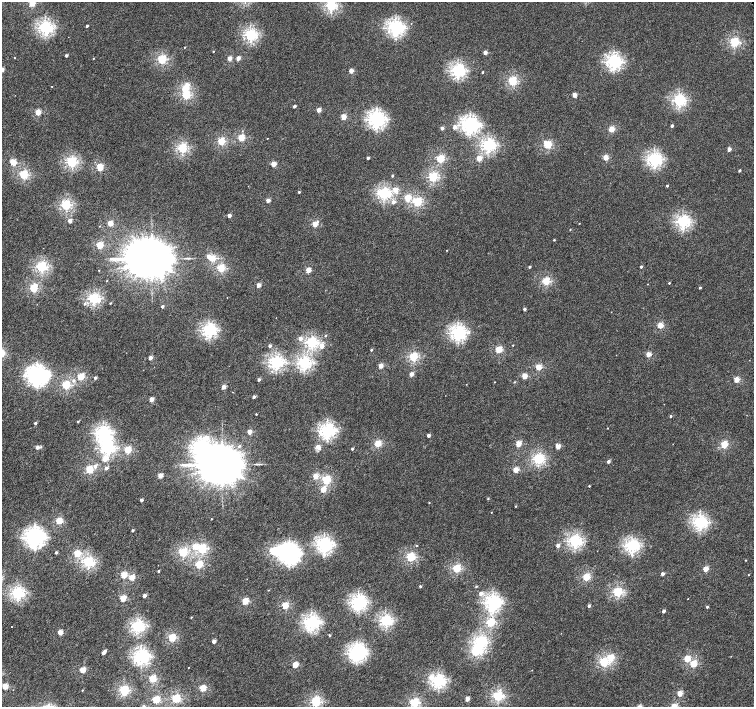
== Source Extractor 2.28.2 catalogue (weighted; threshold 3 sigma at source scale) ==
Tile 7 of 4 x 4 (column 3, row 2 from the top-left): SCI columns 3030-4532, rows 3070-4479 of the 6052 x 6055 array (HDU 1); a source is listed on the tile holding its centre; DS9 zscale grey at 2 x 2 block average (1 PNG px = mean of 2 x 2 image px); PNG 756 x 709 px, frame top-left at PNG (2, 2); no overlay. Shown black and unused: <1% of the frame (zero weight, under 4 of 8 exposures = <1% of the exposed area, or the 3 px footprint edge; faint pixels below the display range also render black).
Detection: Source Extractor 2.28.2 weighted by HDU 2 'WHT'; one run over the whole footprint, this tile lists its part. Background 4.05e-04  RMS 0.0014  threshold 0.00554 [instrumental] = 3 sigma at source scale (4.09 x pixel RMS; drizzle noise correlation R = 1.36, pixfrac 0.8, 0.0396/0.0396 arcsec/px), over >= 5 px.
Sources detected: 253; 5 inside a brighter object's white glare — not listed; the other 248 listed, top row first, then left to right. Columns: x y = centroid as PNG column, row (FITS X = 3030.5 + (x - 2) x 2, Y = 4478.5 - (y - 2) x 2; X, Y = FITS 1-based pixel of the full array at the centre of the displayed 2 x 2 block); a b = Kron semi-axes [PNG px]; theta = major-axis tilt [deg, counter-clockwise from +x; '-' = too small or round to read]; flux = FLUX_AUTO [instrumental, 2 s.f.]
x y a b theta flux
32 3 3 2 - 7.9
331 5 3 3 - 29
87 26 2 2 - 0.54
45 28 4 3 - 46
395 28 4 4 - 60
250 35 3 3 - 34
734 42 3 3 - 20
185 47 2 2 - 0.13
213 51 2 2 - 0.22
485 52 2 2 - 2.1
66 55 2 2 - 0.64
14 58 2 2 - 0.11
93 58 2 2 - 0.14
230 58 2 2 - 2.8
238 58 2 2 - 2.4
162 59 3 3 - 18
614 61 4 4 - 49
2 69 2 2 - 3.3
458 70 4 3 - 44
351 71 2 2 - 3.3
482 72 2 2 - 0.27
512 81 3 3 - 18
187 85 2 2 - 2.4
52 86 2 2 - 0.11
185 88 3 3 - 6.4
186 95 3 3 - 15
575 95 2 2 - 3.5
679 100 3 3 - 37
294 106 2 2 - 0.91
319 110 2 2 - 3.2
38 112 2 2 - 6.6
343 117 2 2 - 4.8
376 119 4 4 - 68
470 125 4 4 - 65
672 126 2 2 - 0.66
455 127 3 2 - 1.7
442 128 2 2 - 1.4
611 129 3 2 - 7.1
241 137 3 2 - 9.5
267 138 2 2 - 0.12
221 141 3 3 - 13
488 145 4 3 - 39
547 145 3 3 - 14
182 148 3 3 - 24
729 149 2 2 - 2.5
605 157 3 2 - 5.2
368 158 2 2 - 0.76
479 158 3 2 - 5.2
440 159 3 3 - 13
654 159 4 4 - 46
13 162 3 3 - 7.7
72 162 3 3 - 26
273 164 2 2 - 4.6
100 167 3 3 - 10
739 170 2 2 - 0.64
24 175 3 3 - 19
392 176 2 2 - 0.51
433 177 3 3 - 22
667 186 2 2 - 0.39
396 189 3 2 - 3.4
299 192 2 2 - 0.41
384 193 4 3 - 34
407 198 3 3 - 7.2
268 200 2 2 - 2.6
393 202 3 3 - 1.1
417 202 3 3 - 19
66 205 3 3 - 25
229 215 2 2 - 2
70 221 2 2 - 2.1
683 222 4 3 - 41
110 223 2 2 - 5.6
315 224 2 2 - 6
99 226 2 2 - 0.12
570 229 2 2 - 0.14
554 240 2 2 - 0.23
100 245 3 3 - 10
447 250 2 2 - 0.12
208 256 2 2 - 1.7
151 258 11 10 - 1600
212 258 3 3 - 8.3
41 267 3 3 - 28
530 267 2 2 - 0.53
641 267 2 2 - 0.51
221 268 3 3 - 14
99 270 2 2 - 0.11
308 270 2 2 - 5.6
107 281 2 2 - 0.14
546 281 3 3 - 14
669 283 2 2 - 0.27
258 285 2 2 - 3.1
33 288 3 3 - 16
700 288 2 2 - 0.42
93 298 3 3 - 30
110 303 2 2 - 0.23
85 304 3 3 - 0.4
162 307 2 2 - 0.8
524 309 2 2 - 0.71
660 325 3 2 - 7.4
209 330 4 3 - 44
458 333 4 4 - 52
325 335 2 2 - 0.39
300 338 3 3 - 1.3
311 342 3 3 - 30
513 345 2 2 - 0.16
270 346 2 2 - 0.93
322 346 3 2 - 3.2
499 349 3 3 - 9.6
371 350 2 2 - 0.43
648 354 3 2 - 4.4
413 357 3 3 - 18
150 358 2 2 - 2.5
276 362 4 3 - 44
304 363 3 3 - 39
381 366 2 2 - 3.6
538 367 3 3 - 7.6
411 374 2 2 - 2.7
37 375 5 5 - 100
524 376 3 2 - 5
81 377 3 3 - 11
95 378 2 2 - 0.8
736 379 3 2 - 5.8
73 380 3 3 - 0.54
259 380 2 2 - 0.78
495 382 2 2 - 0.099
514 382 3 2 - 0.2
66 385 3 3 - 16
224 387 2 2 - 2.6
254 397 2 2 - 0.96
151 399 2 2 - 3.4
256 414 2 2 - 0.2
671 416 2 2 - 0.39
78 421 2 2 - 0.37
35 423 2 2 - 0.59
608 428 2 2 - 0.12
327 431 4 4 - 52
249 432 2 2 - 3.1
103 433 4 4 - 49
428 435 2 2 - 1.3
207 438 3 3 - 2.2
378 443 3 3 - 9.7
518 444 3 2 - 6
724 444 3 3 - 10
239 446 3 3 - 0.42
558 446 3 2 - 3.8
37 447 2 2 - 1.7
41 447 3 3 - 0.29
318 447 8 5 -56 1.1
107 448 4 4 - 39
352 449 2 2 - 0.49
128 450 3 3 - 11
105 459 3 3 - 3.3
538 459 3 3 - 28
608 462 2 2 - 0.99
222 464 11 10 - 1500
95 466 3 3 - 0.97
106 468 2 2 - 1.1
89 469 3 3 - 12
516 470 3 2 - 5.4
160 476 2 2 - 3.8
315 476 2 2 - 4.5
326 480 3 3 - 15
589 486 2 2 - 0.2
323 490 3 2 - 5.1
488 499 2 2 - 0.22
141 500 2 2 - 1.1
429 502 2 2 - 0.15
515 506 2 2 - 0.19
491 512 2 2 - 0.086
211 519 2 2 - 0.15
59 521 3 3 - 8.9
700 522 4 3 - 45
132 530 2 2 - 0.71
35 537 5 5 - 100
575 541 3 3 - 38
324 545 4 4 - 55
417 545 2 2 - 0.18
558 545 2 2 - 1.5
632 545 4 3 - 43
195 546 3 3 - 3.9
202 548 3 3 - 20
56 552 2 2 - 0.5
183 552 3 3 - 18
77 553 3 3 - 8.7
289 554 7 6 - 120
410 557 3 3 - 16
745 560 2 2 - 0.14
88 562 3 3 - 29
199 565 3 3 - 12
457 568 3 3 - 15
706 569 3 2 - 5.1
158 571 2 2 - 0.38
662 574 2 2 - 1.6
124 575 3 3 - 8.7
132 577 3 2 - 5
586 577 3 3 - 12
420 586 2 2 - 0.42
476 586 2 2 - 0.27
617 592 3 3 - 22
17 593 3 3 - 37
481 593 3 3 - 1.2
144 596 2 2 - 1.9
123 598 3 2 - 7.9
245 601 3 3 - 9.2
358 602 4 4 - 52
493 602 4 4 - 58
285 605 3 3 - 9.3
589 606 2 2 - 0.94
707 607 2 2 - 0.46
664 611 2 2 - 1.2
191 617 2 2 - 0.17
386 620 3 3 - 34
311 622 4 4 - 54
490 622 3 3 - 18
137 626 3 3 - 36
60 632 2 2 - 4.2
329 635 2 2 - 0.31
172 638 3 3 - 14
214 641 2 2 - 2
480 641 4 3 - 34
105 651 2 2 - 0.61
476 651 4 3 - 20
103 653 2 2 - 1.4
357 653 4 4 - 54
141 656 4 4 - 55
611 657 3 3 - 9.3
687 658 3 3 - 7.1
603 662 3 3 - 17
693 664 3 3 - 8.3
295 665 3 2 - 6.9
82 670 3 2 - 6.6
532 670 2 2 - 0.089
431 677 3 3 - 1.8
152 679 3 3 - 13
438 681 4 3 - 42
5 686 2 2 - 6.2
203 688 3 3 - 9.8
82 690 2 2 - 0.18
124 690 3 3 - 19
680 693 3 2 - 5.5
498 696 3 3 - 25
176 698 3 3 - 18
316 698 4 3 - 1.4
467 699 2 2 - 2.9
156 700 3 3 - 13
316 702 3 3 - 23
414 703 3 3 - 20
144 706 3 3 - 0.29
674 706 3 3 - 7.2
Isophote crosses this tile's border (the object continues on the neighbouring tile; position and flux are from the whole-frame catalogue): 4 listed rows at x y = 32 3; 331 5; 2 69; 674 706